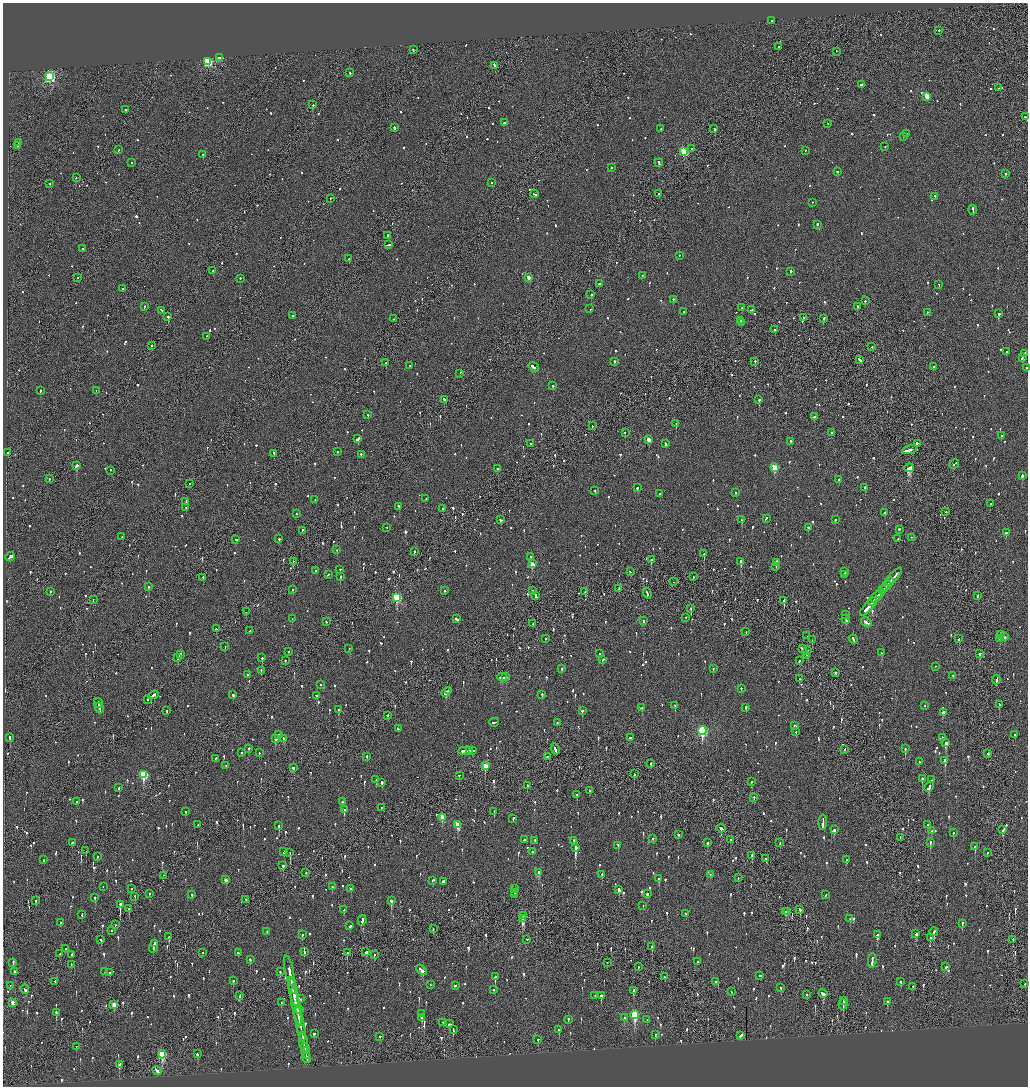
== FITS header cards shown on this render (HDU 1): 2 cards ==
NAXIS1  =                 2051
NAXIS2  =                 2168

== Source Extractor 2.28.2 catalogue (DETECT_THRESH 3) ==
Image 2051 x 2168 px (HDU 1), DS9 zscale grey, zoomed out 1/2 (1 PNG px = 2 x 2 image px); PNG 1030 x 1088 px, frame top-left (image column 2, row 2168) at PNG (3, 3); each listed source drawn as its Kron ellipse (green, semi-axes under 4 px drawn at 4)
Background -0.0753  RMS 0.077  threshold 0.232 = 3 sigma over >= 5 px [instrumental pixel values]
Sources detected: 1548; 52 cannot appear on this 1/2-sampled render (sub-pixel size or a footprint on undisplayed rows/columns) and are neither listed nor drawn; of the other 1496, the 500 brightest by FLUX_AUTO listed and drawn (996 fainter detections omitted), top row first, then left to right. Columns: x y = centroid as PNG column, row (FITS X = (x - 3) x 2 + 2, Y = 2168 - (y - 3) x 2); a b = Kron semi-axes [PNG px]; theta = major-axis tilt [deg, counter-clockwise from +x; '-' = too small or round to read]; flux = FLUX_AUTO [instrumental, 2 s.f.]
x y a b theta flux
771 21 2 2 - 89
939 31 2 2 - 110
779 47 2 2 - 78
413 50 3 2 - 120
837 52 2 1 - 260
219 58 3 2 - 300
208 62 3 3 - 1300
494 66 3 2 - 290
350 73 2 2 - 250
50 77 4 3 - 2000
861 85 2 2 - 700
998 88 2 2 - 92
927 97 3 3 - 420
313 105 3 2 - 190
125 110 2 2 - 310
1025 117 2 2 - 380
505 123 4 2 - 790
828 124 2 2 - 78
394 128 2 2 - 200
661 129 2 2 - 84
714 129 3 2 - 310
906 134 2 2 - 130
903 137 2 2 - 120
18 143 4 1 - 170
17 146 2 2 - 200
885 147 2 2 - 120
691 149 2 1 - 68
119 150 2 2 - 71
805 151 2 2 - 140
684 152 3 3 - 910
203 155 2 2 - 190
131 163 2 2 - 67
659 163 4 2 - 160
611 168 2 2 - 150
838 172 2 2 - 82
1006 174 2 2 - 92
76 178 2 2 - 67
492 183 2 2 - 88
49 184 2 2 - 75
534 194 4 2 - 210
659 194 2 2 - 73
935 197 2 2 - 86
330 199 2 2 - 110
812 203 2 2 - 160
973 210 4 2 - 200
817 225 2 2 - 180
387 236 3 1 - 120
388 245 4 2 - 120
82 249 2 2 - 79
679 256 2 2 - 130
349 259 2 2 - 150
213 271 2 2 - 120
791 272 2 2 - 220
642 276 2 1 - 130
78 278 2 1 - 75
528 278 3 2 - 120
240 279 2 2 - 110
599 284 2 2 - 110
939 285 3 2 - 89
123 289 2 2 - 66
591 295 2 2 - 330
673 300 2 2 - 71
865 301 2 2 - 110
144 307 3 2 - 74
857 307 2 2 - 100
742 308 2 2 - 79
590 309 2 2 - 79
752 310 4 2 - 160
162 311 4 2 - 180
684 312 2 2 - 100
927 313 2 2 - 72
999 314 2 2 - 410
293 316 2 2 - 78
168 317 2 2 - 380
804 318 2 1 - 74
393 319 2 1 - 81
824 319 2 2 - 87
741 321 3 2 - 160
741 323 2 1 - 110
775 330 2 2 - 770
207 337 2 2 - 68
152 346 2 2 - 120
872 347 2 2 - 90
1007 352 2 2 - 140
1024 354 2 2 - 190
1022 358 3 2 - 160
859 360 3 2 - 390
614 362 2 2 - 100
755 362 2 2 - 200
386 363 2 2 - 170
409 366 2 2 - 97
534 367 5 2 - 260
934 367 3 2 - 110
1027 368 2 2 - 100
460 374 2 1 - 120
553 386 2 2 - 370
40 391 3 2 - 170
96 391 2 2 - 87
445 400 4 2 - 250
759 400 2 2 - 380
368 415 2 2 - 79
814 417 4 2 - 340
676 424 2 1 - 140
592 426 2 1 - 100
625 433 2 2 - 89
831 433 2 2 - 160
1001 436 2 2 - 160
358 439 3 2 - 330
649 440 3 3 - 200
791 442 2 2 - 140
531 444 2 2 - 72
665 444 2 2 - 370
917 444 2 2 - 210
910 450 7 2 19 700
338 452 2 2 - 98
8 453 2 2 - 240
274 454 3 2 - 130
361 455 2 2 - 92
954 464 5 2 - 560
76 466 3 2 - 680
774 468 3 3 - 560
909 468 5 3 - 2100
498 469 2 2 - 120
110 471 2 2 - 100
1022 476 3 2 - 450
49 479 2 2 - 140
839 480 2 2 - 180
189 484 2 2 - 120
637 488 2 2 - 75
865 488 2 2 - 510
595 491 2 2 - 86
736 493 2 2 - 93
659 494 2 2 - 120
426 499 2 2 - 120
315 500 2 2 - 72
186 502 2 2 - 100
990 504 2 2 - 87
399 507 2 2 - 290
186 508 2 2 - 110
443 509 2 2 - 98
946 512 2 2 - 100
884 513 2 2 - 120
296 514 2 2 - 71
766 519 4 2 - 77
501 520 2 2 - 100
741 520 2 2 - 210
835 520 2 2 - 180
387 528 2 2 - 83
808 528 2 2 - 250
899 530 2 2 - 210
302 531 2 2 - 280
1006 533 2 2 - 87
122 537 2 2 - 130
911 538 2 1 - 82
279 539 2 2 - 320
898 539 2 1 - 88
236 540 2 2 - 72
337 550 2 2 - 73
414 552 2 1 - 73
704 554 2 2 - 250
10 557 4 2 - 380
530 557 2 2 - 100
651 560 2 2 - 350
293 562 2 1 - 150
741 562 2 2 - 520
776 563 4 2 - 220
532 564 3 3 - 190
776 567 2 1 - 130
340 570 2 2 - 74
316 571 2 2 - 1200
630 572 2 2 - 140
845 572 2 2 - 150
328 575 3 2 - 66
844 575 2 2 - 140
340 577 2 2 - 240
693 577 2 2 - 77
894 577 11 2 49 430
203 578 2 2 - 93
673 582 2 1 - 72
889 582 5 1 - 180
886 586 6 2 46 230
149 587 2 2 - 230
619 589 3 1 - 120
292 590 2 2 - 86
883 590 4 2 - 270
444 591 2 2 - 89
532 591 2 1 - 160
50 592 2 1 - 410
585 592 3 2 - 260
647 594 5 2 - 190
880 594 4 1 - 180
535 596 4 2 - 170
978 596 3 2 - 110
877 597 7 2 46 310
397 598 4 3 - 1200
93 600 2 2 - 72
784 601 2 2 - 990
873 602 5 1 - 200
868 607 11 2 50 580
691 609 2 1 - 230
246 612 2 1 - 67
845 615 2 2 - 300
686 618 2 2 - 74
292 619 2 2 - 74
457 619 3 2 - 180
846 620 5 2 - 200
643 621 2 2 - 99
326 622 2 2 - 120
866 623 6 2 -29 200
533 624 2 2 - 65
216 629 2 2 - 490
250 631 3 2 - 110
746 632 2 2 - 78
1000 635 4 2 - 150
807 636 2 1 - 67
1005 637 2 2 - 81
545 639 2 2 - 110
959 639 3 2 - 300
999 639 3 2 - 330
812 640 2 1 - 80
853 640 4 2 - 160
225 647 2 1 - 78
349 649 2 2 - 89
802 649 4 2 - 150
808 651 2 1 - 66
288 652 2 2 - 66
882 653 3 2 - 74
599 654 3 2 - 82
980 654 2 2 - 190
180 655 3 2 - 140
807 656 2 2 - 73
178 658 4 2 - 220
262 658 2 2 - 190
603 660 3 2 - 70
285 661 2 2 - 69
800 661 3 2 - 110
936 667 2 1 - 65
562 669 2 2 - 140
713 669 2 2 - 85
261 671 3 2 - 110
835 673 2 2 - 68
247 675 2 2 - 290
953 676 2 2 - 79
506 677 3 2 - 85
502 678 4 2 - 200
800 679 2 2 - 84
996 680 4 2 - 210
320 685 2 2 - 130
741 689 2 2 - 68
449 691 2 1 - 97
446 692 5 2 - 290
153 695 5 2 - 140
233 695 3 2 - 160
542 695 2 2 - 130
316 696 2 2 - 84
147 700 2 2 - 160
98 703 5 2 - 240
999 705 3 2 - 130
675 706 2 2 - 250
925 706 2 2 - 70
642 708 3 2 - 110
746 708 2 2 - 240
99 709 5 2 - 280
339 710 2 2 - 410
167 711 2 2 - 130
582 711 3 2 - 270
943 713 4 2 - 200
387 716 2 2 - 140
494 723 5 2 - 140
557 723 2 2 - 67
795 726 2 2 - 340
398 729 2 2 - 76
702 731 4 3 - 1700
796 732 2 2 - 140
278 735 3 2 - 190
1015 735 2 2 - 95
10 738 3 2 - 160
630 738 2 2 - 510
942 738 3 2 - 150
276 739 3 2 - 360
284 739 4 2 - 580
946 743 3 2 - 1700
249 749 2 2 - 240
555 749 6 2 -66 210
905 749 2 2 - 140
844 750 2 1 - 140
465 751 8 2 5 340
470 751 2 2 - 130
472 751 4 2 - 190
242 753 2 2 - 77
259 753 2 2 - 110
988 754 2 1 - 550
367 757 2 2 - 210
547 757 2 2 - 100
216 759 2 1 - 88
945 761 3 2 - 420
919 762 2 2 - 72
651 764 2 1 - 130
226 766 3 2 - 82
485 766 3 3 - 330
293 768 3 2 - 92
634 774 3 2 - 350
144 775 4 3 - 880
459 776 2 2 - 120
922 779 2 2 - 530
376 780 2 2 - 75
932 780 2 2 - 66
751 782 2 2 - 68
382 783 3 2 - 310
527 786 3 1 - 69
929 787 5 2 - 320
119 788 3 2 - 86
590 791 2 2 - 74
577 795 2 2 - 91
754 798 2 2 - 68
77 802 2 2 - 76
342 802 2 2 - 160
381 808 2 1 - 120
344 810 3 2 - 150
185 812 2 2 - 65
494 812 2 2 - 110
442 818 3 3 - 290
513 819 3 2 - 110
823 823 8 2 89 320
198 825 3 2 - 94
458 825 4 3 - 380
927 825 3 2 - 170
279 826 3 2 - 120
721 829 4 2 - 280
834 830 3 2 - 210
1003 830 4 2 - 140
932 831 2 2 - 100
953 833 2 2 - 100
678 835 2 2 - 83
900 838 2 1 - 90
653 839 2 2 - 72
524 840 2 2 - 110
731 840 2 2 - 66
535 841 3 2 - 120
574 841 2 2 - 120
72 843 3 2 - 110
707 843 2 2 - 240
780 843 3 2 - 78
930 843 3 2 - 310
618 846 2 2 - 67
975 847 3 2 - 140
575 848 3 2 - 1900
86 851 2 1 - 98
284 852 3 2 - 74
532 852 2 2 - 82
290 853 3 2 - 100
987 853 2 2 - 85
752 856 2 2 - 350
97 857 2 2 - 94
766 859 3 2 - 240
44 860 2 2 - 76
846 860 3 2 - 86
283 866 2 2 - 1000
306 873 2 2 - 110
539 873 3 3 - 220
602 875 3 2 - 69
710 875 2 1 - 86
163 876 2 1 - 94
738 878 2 2 - 120
659 879 3 2 - 79
226 880 3 2 - 93
433 881 2 2 - 130
443 882 4 2 - 680
103 887 2 1 - 230
332 887 2 2 - 97
131 889 2 1 - 480
351 889 3 2 - 66
514 889 2 2 - 130
619 890 3 2 - 280
514 893 3 2 - 210
149 894 2 2 - 190
647 894 3 2 - 73
192 895 2 2 - 140
515 895 2 1 - 130
826 895 2 2 - 68
135 897 2 1 - 150
95 898 2 2 - 140
246 900 2 2 - 67
36 901 2 2 - 130
391 901 3 2 - 470
120 905 4 1 - 670
643 906 2 2 - 73
129 909 3 2 - 70
344 910 3 2 - 70
800 910 3 2 - 130
785 912 3 2 - 140
788 912 2 2 - 92
686 914 2 2 - 230
82 915 3 2 - 74
524 916 2 2 - 130
522 919 3 2 - 160
850 919 2 2 - 130
362 921 5 2 - 310
60 923 2 2 - 81
962 924 2 2 - 160
115 925 2 2 - 78
350 926 3 2 - 110
433 929 3 2 - 140
112 931 2 2 - 210
267 932 2 2 - 83
934 932 4 2 - 150
916 934 3 2 - 71
302 935 2 2 - 90
877 935 3 2 - 330
169 937 2 2 - 110
930 938 2 2 - 250
101 940 3 2 - 95
527 940 2 2 - 130
1013 940 2 2 - 170
154 944 3 2 - 170
153 947 6 2 75 230
652 947 3 2 - 93
65 949 2 2 - 140
304 952 4 2 - 110
366 952 3 2 - 390
203 953 2 2 - 150
238 953 2 2 - 70
347 953 3 2 - 96
60 954 2 1 - 65
72 955 2 2 - 99
374 955 3 2 - 130
250 960 2 2 - 120
872 961 7 2 85 270
697 962 2 2 - 69
13 963 4 2 - 130
607 963 2 1 - 98
71 965 3 2 - 70
638 967 2 2 - 69
946 967 3 2 - 120
422 970 6 2 -44 290
289 971 15 2 -78 510
15 972 2 2 - 75
105 972 2 1 - 200
280 972 2 2 - 95
110 973 2 2 - 130
760 976 2 2 - 130
495 977 3 2 - 410
665 977 2 2 - 98
233 981 2 2 - 250
55 982 2 2 - 72
715 982 2 2 - 270
901 982 2 2 - 240
1025 984 2 2 - 81
430 985 2 2 - 100
10 986 2 1 - 67
292 986 8 1 -80 490
455 986 2 2 - 390
913 987 2 2 - 74
781 988 2 2 - 81
25 990 5 2 - 150
494 990 2 1 - 75
633 991 3 2 - 140
731 992 2 2 - 70
294 993 14 2 -78 760
823 994 4 2 - 190
807 995 3 2 - 85
240 996 3 2 - 100
595 996 2 2 - 65
601 996 2 2 - 990
300 999 2 2 - 75
843 1001 3 2 - 110
888 1002 3 2 - 86
12 1003 4 2 - 140
281 1003 2 2 - 100
114 1005 3 2 - 150
843 1005 5 1 - 170
296 1007 20 2 -79 1000
300 1010 2 1 - 140
56 1013 3 2 - 180
421 1014 2 2 - 73
635 1015 4 3 - 1100
422 1018 2 2 - 83
624 1018 2 2 - 72
568 1020 3 2 - 89
647 1020 2 1 - 130
443 1023 2 2 - 110
300 1024 19 2 -79 1200
449 1024 3 2 - 180
453 1030 4 1 - 120
559 1030 2 2 - 330
301 1031 4 1 - 250
314 1034 2 2 - 120
655 1035 3 2 - 67
740 1036 3 2 - 420
380 1037 2 2 - 91
538 1040 2 2 - 85
304 1043 11 2 -80 690
76 1047 3 1 - 73
305 1048 4 2 - 260
306 1053 6 2 -77 360
197 1054 2 2 - 120
162 1055 4 3 - 780
307 1058 5 2 - 370
119 1065 4 2 - 180
157 1071 5 2 - 270
At the frame edge (FLAGS 8, measured only in part): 1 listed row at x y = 1027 368
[996 fainter detections neither listed nor drawn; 52 sub-pixel or undisplayed-footprint detections neither listed nor drawn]